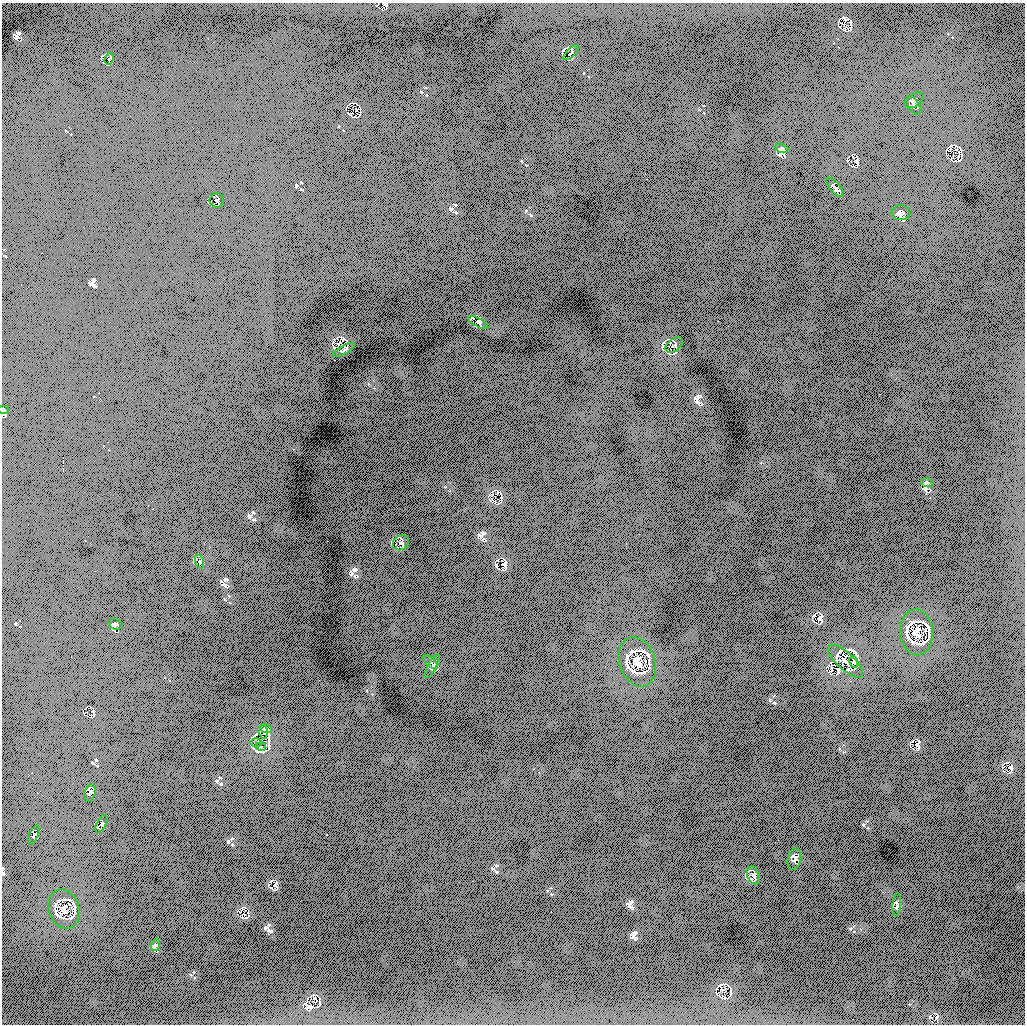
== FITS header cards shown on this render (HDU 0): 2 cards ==
NAXIS1  =                 1023
NAXIS2  =                 1022

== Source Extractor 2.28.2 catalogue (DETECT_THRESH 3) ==
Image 1023 x 1022 px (HDU 0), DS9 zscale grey, 1 PNG px = 1 image px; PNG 1027 x 1026 px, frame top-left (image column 1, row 1022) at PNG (2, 3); each listed source drawn as its Kron ellipse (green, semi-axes under 4 px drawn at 4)
Background 553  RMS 230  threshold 684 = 3 sigma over >= 5 px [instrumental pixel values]
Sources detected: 34; all 34 listed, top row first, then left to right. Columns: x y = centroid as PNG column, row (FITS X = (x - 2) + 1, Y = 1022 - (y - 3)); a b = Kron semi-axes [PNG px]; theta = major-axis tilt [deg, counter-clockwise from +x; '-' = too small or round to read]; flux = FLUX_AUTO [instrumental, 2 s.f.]
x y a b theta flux
571 53 9 3 43 23000
109 59 6 3 58 18000
914 100 10 6 35 35000
913 105 10 6 -57 40000
782 148 7 4 -19 19000
835 187 12 5 -50 46000
217 200 7 7 - 33000
901 213 9 7 -1 46000
478 323 11 3 -29 27000
674 345 10 6 38 37000
344 350 12 3 28 25000
3 410 5 3 - 14000
927 483 6 3 -19 19000
401 543 8 7 - 42000
200 562 7 4 -71 37000
115 624 7 5 -16 32000
917 632 23 16 -87 210000
846 661 22 8 -43 150000
431 662 9 3 -44 23000
637 662 25 18 -71 280000
854 662 6 3 -72 24000
432 666 13 3 63 25000
266 729 6 4 -19 22000
264 732 6 4 -88 30000
256 742 6 3 0 18000
261 747 5 3 - 12000
90 793 8 5 76 41000
101 824 10 4 64 26000
34 835 10 4 68 28000
794 859 11 6 76 40000
753 875 9 6 -71 44000
897 905 11 3 84 27000
64 909 20 15 -71 210000
155 945 6 4 71 22000
At the frame edge (FLAGS 8, measured only in part): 1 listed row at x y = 3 410